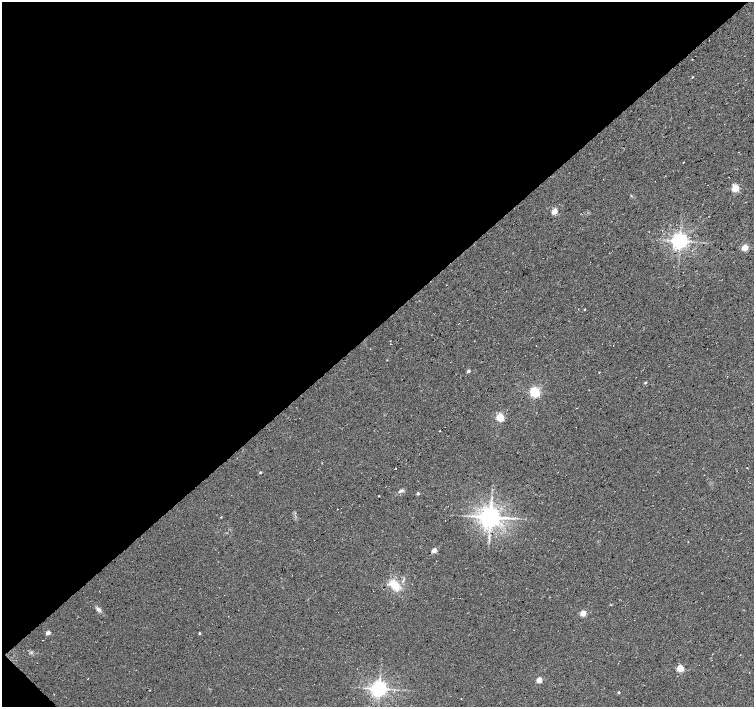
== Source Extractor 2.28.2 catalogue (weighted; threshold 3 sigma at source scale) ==
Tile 5 of 4 x 4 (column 1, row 2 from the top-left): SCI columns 1-1504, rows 2971-4379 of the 6024 x 6004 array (HDU 1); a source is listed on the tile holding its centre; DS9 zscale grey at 2 x 2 block average (1 PNG px = mean of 2 x 2 image px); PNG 756 x 709 px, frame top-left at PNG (2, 2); no overlay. Shown black and unused: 47% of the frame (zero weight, under 3 of 4 exposures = <1% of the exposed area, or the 3 px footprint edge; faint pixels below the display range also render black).
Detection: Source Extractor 2.28.2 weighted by HDU 2 'WHT'; one run over the whole footprint, this tile lists its part. Background 0.0373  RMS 0.0091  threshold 0.0409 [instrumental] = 3 sigma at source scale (4.5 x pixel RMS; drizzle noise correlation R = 1.50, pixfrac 1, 0.0396/0.0396 arcsec/px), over >= 5 px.
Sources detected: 29; all 29 listed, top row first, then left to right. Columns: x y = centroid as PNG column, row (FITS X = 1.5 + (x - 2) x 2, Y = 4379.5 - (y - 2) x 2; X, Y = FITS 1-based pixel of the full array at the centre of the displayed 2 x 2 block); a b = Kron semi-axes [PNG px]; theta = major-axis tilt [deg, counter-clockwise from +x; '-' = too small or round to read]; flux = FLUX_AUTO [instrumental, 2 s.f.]
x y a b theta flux
692 77 3 2 - 1.3
735 188 3 3 - 94
554 211 3 3 - 48
680 241 4 4 - 1100
745 248 3 3 - 61
585 309 2 2 - 1.5
387 360 3 2 - 0.88
468 371 3 2 - 8.4
645 383 3 2 - 2.4
535 392 3 3 - 270
500 417 3 3 - 130
440 431 2 2 - 1.2
260 472 2 2 - 3.5
401 491 8 4 26 6.1
418 494 2 2 - 6
379 496 2 2 - 1.4
338 509 2 2 - 1.7
221 517 2 2 - 1.3
490 517 5 5 - 2200
434 550 3 2 - 26
395 585 12 7 -36 39
99 609 7 4 -31 6.6
583 613 3 2 - 41
48 633 3 2 - 18
199 633 2 2 - 3
680 668 3 3 - 86
539 680 3 3 - 44
379 689 4 4 - 1100
619 692 2 2 - 3.5
Diffuse or blended objects may show on this block-average render without a row.